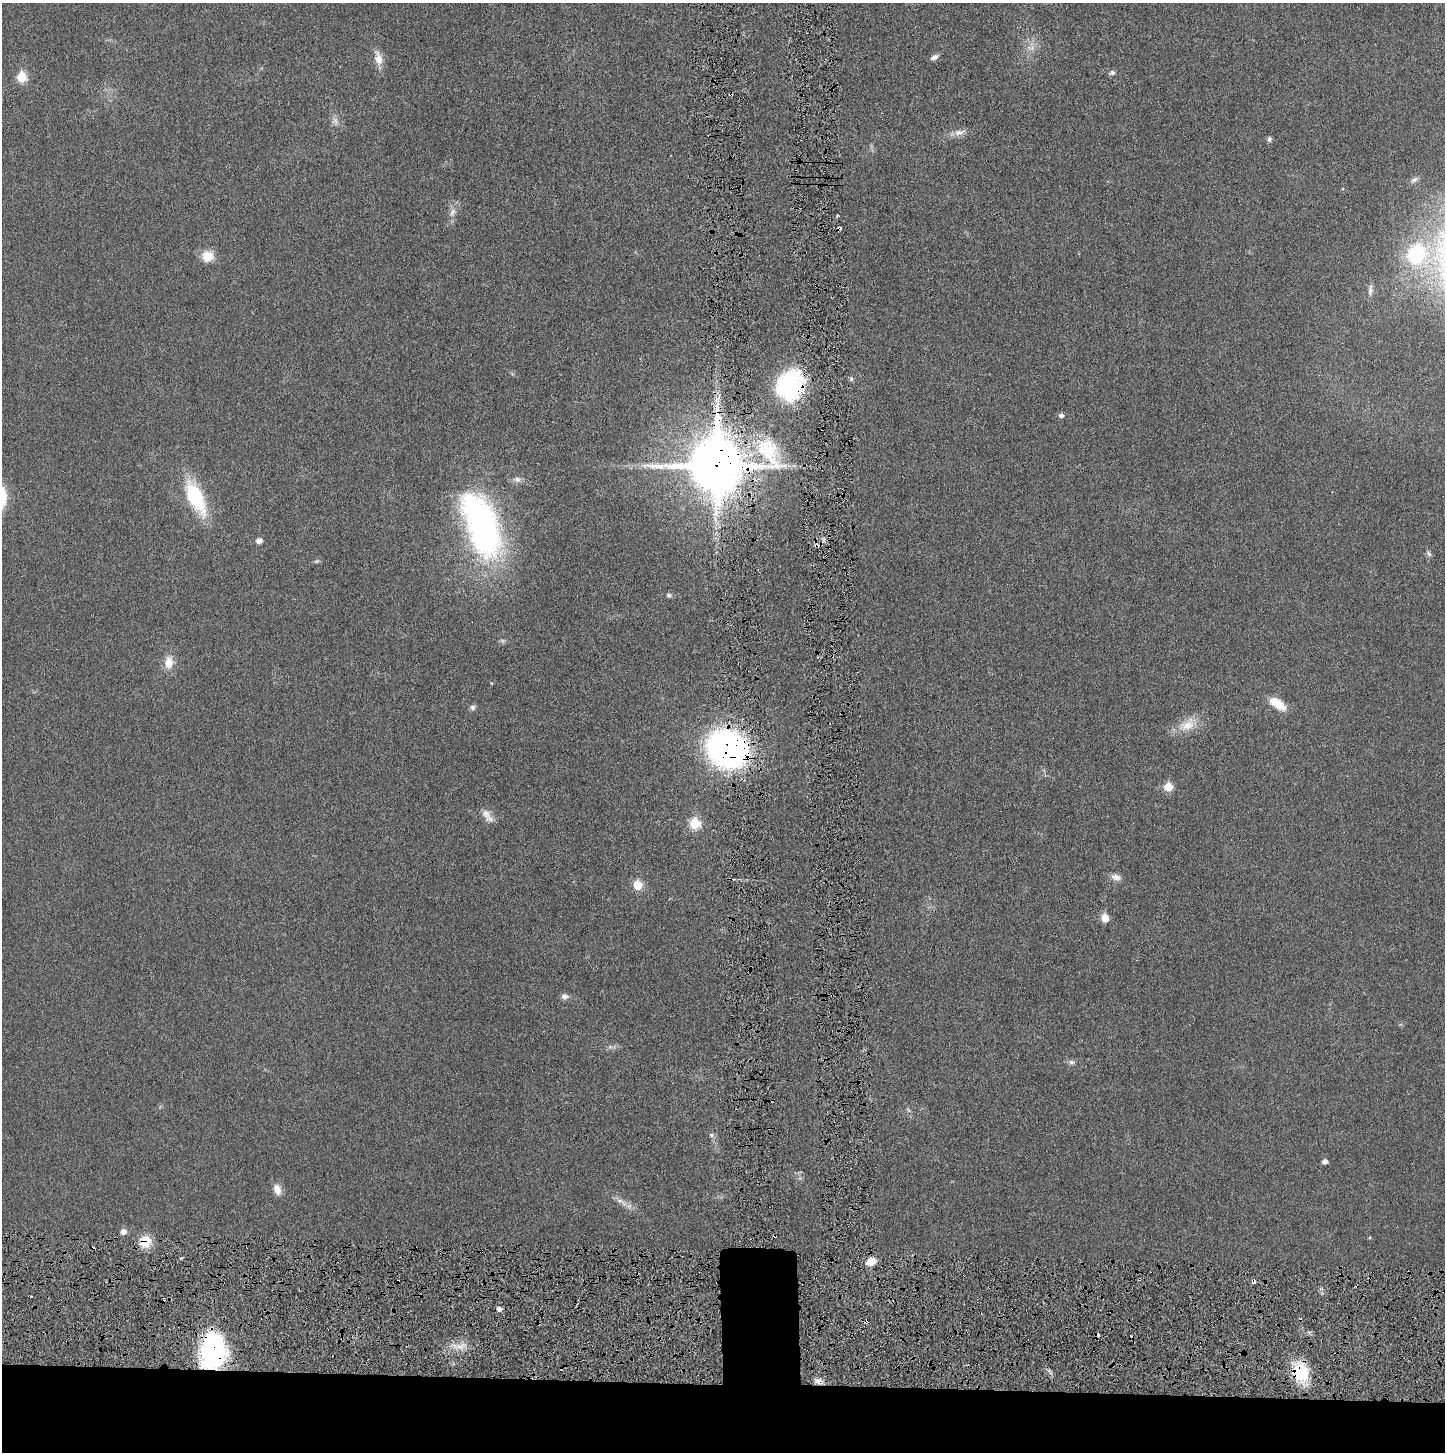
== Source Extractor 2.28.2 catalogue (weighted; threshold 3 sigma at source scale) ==
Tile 8 of 3 x 3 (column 2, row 3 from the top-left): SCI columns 1455-2897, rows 32-1481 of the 4341 x 4384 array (HDU 1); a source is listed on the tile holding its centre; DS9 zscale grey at full resolution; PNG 1447 x 1454 px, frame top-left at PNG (2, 3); no overlay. Shown black and unused: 6% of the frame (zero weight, under 3 of 6 exposures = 1% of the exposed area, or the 3 px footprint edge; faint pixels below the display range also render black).
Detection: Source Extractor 2.28.2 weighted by HDU 2 'WHT'; one run over the whole footprint, this tile lists its part. Background 0.0196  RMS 0.0039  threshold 0.0159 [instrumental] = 3 sigma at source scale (4.09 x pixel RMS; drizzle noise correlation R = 1.36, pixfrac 0.8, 0.05/0.05 arcsec/px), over >= 5 px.
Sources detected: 62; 1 too faint to see at this stretch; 8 cosmic-ray / hot-pixel residue — not listed; the other 53 listed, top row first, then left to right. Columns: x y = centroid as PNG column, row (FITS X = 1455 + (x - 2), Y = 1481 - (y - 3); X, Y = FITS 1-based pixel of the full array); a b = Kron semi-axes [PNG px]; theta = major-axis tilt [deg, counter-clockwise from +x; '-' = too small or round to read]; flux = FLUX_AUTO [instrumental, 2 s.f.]
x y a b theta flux
1032 48 7 5 46 1.3
934 57 10 5 27 1.4
378 59 16 9 -79 3.8
1112 73 8 6 25 0.86
21 77 6 6 - 13
335 121 12 5 -63 1.4
959 132 18 7 10 2.5
1269 139 7 5 80 0.89
1414 180 9 6 31 1.2
452 212 11 7 59 1.7
837 216 4 3 - 0.49
1416 254 23 20 58 28
208 256 15 14 - 5
1370 290 15 6 85 1.5
851 379 6 5 - 0.68
790 386 28 25 65 46
1061 415 5 5 - 1.2
716 465 21 18 20 2200
517 479 9 8 - 1.5
195 498 35 15 -64 27
481 524 71 31 -70 110
259 540 6 5 - 2.3
1429 554 8 6 -58 0.86
317 561 7 5 10 0.6
669 595 7 6 - 0.77
169 662 17 11 86 4.3
1277 704 19 9 -33 7.6
472 707 7 7 - 0.98
1187 725 26 14 28 6.6
727 749 39 32 -25 110
1168 787 6 6 - 8.7
487 816 19 9 -56 2.8
694 823 6 6 - 17
1116 877 14 8 -15 2
637 885 6 5 - 12
1105 918 11 8 -82 3
564 996 9 7 -3 1.4
1071 1062 8 6 -15 0.99
711 1135 7 6 - 0.79
1325 1161 5 4 - 1.5
277 1190 14 9 -72 3
621 1202 23 5 -29 2.7
123 1231 6 5 - 2
145 1242 13 12 - 7.2
181 1258 4 3 - 0.46
871 1261 10 7 26 4.6
398 1281 3 2 - 0.31
1254 1281 4 3 - 2.5
499 1309 5 5 - 1.4
459 1346 7 4 -19 1.7
213 1351 32 21 89 58
1300 1372 22 19 -69 14
819 1381 9 7 -17 2.1
Overlapping masked pixels (flux is a lower limit): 10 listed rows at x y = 790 386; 716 465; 727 749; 145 1242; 871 1261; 398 1281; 1254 1281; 213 1351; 1300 1372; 819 1381